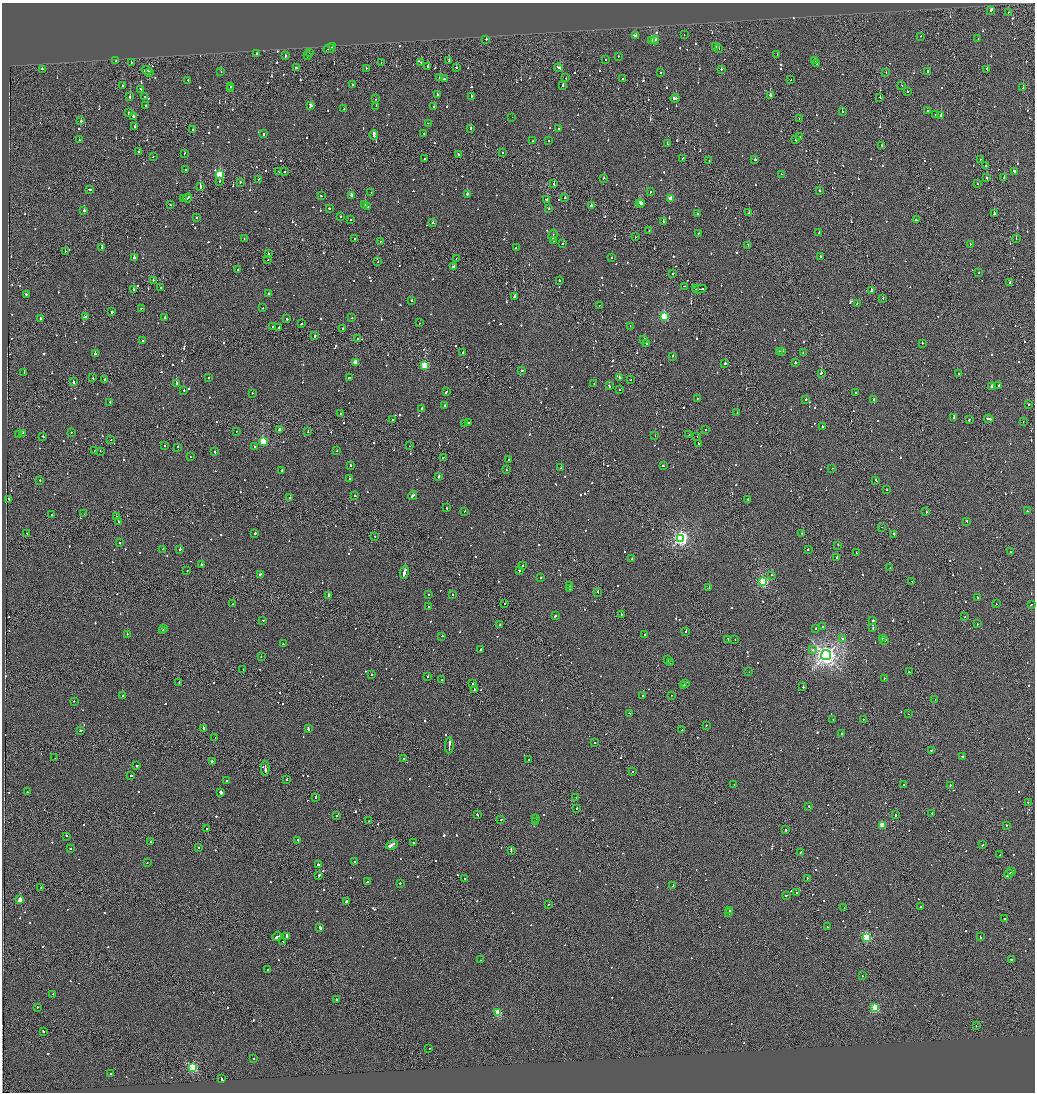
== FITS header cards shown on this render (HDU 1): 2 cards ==
NAXIS1  =                 2065
NAXIS2  =                 2180

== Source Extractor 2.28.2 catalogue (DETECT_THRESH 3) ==
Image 2065 x 2180 px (HDU 1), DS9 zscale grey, zoomed out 1/2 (1 PNG px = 2 x 2 image px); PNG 1037 x 1094 px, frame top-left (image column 1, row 2179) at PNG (2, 3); each listed source drawn as its Kron ellipse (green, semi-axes under 4 px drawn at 4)
Background -0.111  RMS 0.066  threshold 0.199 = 3 sigma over >= 5 px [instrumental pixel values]
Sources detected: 1264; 80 cannot appear on this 1/2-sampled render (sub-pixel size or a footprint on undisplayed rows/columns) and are neither listed nor drawn; of the other 1184, the 500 brightest by FLUX_AUTO listed and drawn (684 fainter detections omitted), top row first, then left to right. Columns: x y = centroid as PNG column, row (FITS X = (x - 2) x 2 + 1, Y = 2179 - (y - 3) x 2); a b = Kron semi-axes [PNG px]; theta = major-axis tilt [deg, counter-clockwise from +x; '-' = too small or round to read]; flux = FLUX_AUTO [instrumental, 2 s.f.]
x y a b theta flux
991 10 4 2 - 280
1009 12 2 1 - 100
635 35 3 2 - 690
684 35 2 1 - 91
921 36 2 2 - 94
486 39 2 2 - 160
978 39 2 2 - 160
652 40 3 2 - 360
655 40 4 2 - 380
332 47 3 2 - 220
716 47 3 1 - 100
329 49 6 1 23 420
719 49 2 1 - 170
309 52 2 2 - 85
256 53 2 2 - 110
777 54 2 2 - 94
285 56 2 2 - 210
307 56 2 2 - 91
618 56 2 1 - 440
605 59 2 2 - 100
449 60 2 2 - 170
815 60 2 2 - 210
116 61 3 2 - 180
131 62 2 1 - 110
421 62 2 2 - 120
381 63 2 1 - 150
817 64 2 2 - 130
428 66 2 2 - 110
456 67 2 2 - 130
296 68 2 2 - 150
367 68 2 1 - 94
558 68 4 2 - 310
42 69 2 2 - 250
721 69 2 2 - 200
987 69 2 2 - 680
147 70 5 2 - 600
221 72 2 2 - 98
886 72 2 2 - 130
927 72 3 2 - 180
150 73 3 1 - 360
660 73 3 2 - 160
439 78 2 2 - 170
566 78 2 1 - 140
444 79 2 2 - 160
623 79 2 2 - 100
188 80 2 2 - 160
791 80 2 2 - 190
352 84 2 2 - 150
123 85 2 2 - 160
563 85 2 2 - 320
902 85 2 2 - 100
230 86 2 2 - 330
231 88 3 2 - 360
1023 88 2 1 - 83
141 89 2 2 - 100
907 92 2 1 - 290
437 94 3 2 - 190
770 95 2 2 - 730
145 96 2 2 - 130
471 96 2 2 - 340
130 97 2 2 - 560
880 97 2 2 - 310
675 98 4 2 - 270
375 99 2 1 - 96
146 105 2 2 - 160
310 106 3 3 - 290
376 106 2 2 - 91
434 107 2 2 - 130
344 109 2 2 - 390
842 111 2 2 - 92
927 111 2 2 - 170
128 113 2 2 - 110
936 114 2 2 - 150
941 115 2 2 - 350
133 116 2 2 - 460
512 117 2 1 - 130
799 118 3 1 - 350
81 121 2 2 - 580
428 123 2 2 - 83
135 127 2 1 - 420
193 129 2 2 - 84
471 129 2 2 - 110
559 129 2 2 - 93
424 133 2 2 - 140
264 134 2 2 - 120
374 135 4 2 - 980
799 136 2 1 - 100
79 140 2 2 - 87
796 140 2 2 - 140
533 141 2 2 - 410
548 141 2 2 - 150
667 143 3 2 - 91
882 145 2 2 - 210
139 152 2 2 - 110
185 153 2 1 - 98
502 153 2 2 - 91
458 155 2 2 - 130
153 157 2 2 - 110
683 158 2 1 - 110
424 159 2 2 - 220
755 160 2 2 - 150
980 160 2 1 - 98
709 161 2 1 - 170
985 165 2 1 - 100
185 169 2 1 - 120
279 171 2 2 - 150
1014 171 3 2 - 180
285 172 2 2 - 84
781 174 2 2 - 180
220 175 3 3 - 890
1004 177 3 2 - 290
603 178 2 1 - 150
987 178 2 1 - 150
259 179 2 1 - 140
219 181 2 2 - 200
240 182 2 2 - 110
554 184 2 2 - 170
977 184 2 2 - 100
200 186 4 2 - 340
90 189 3 2 - 200
820 191 2 2 - 99
371 192 2 2 - 88
650 192 2 2 - 87
467 194 2 2 - 230
351 195 2 2 - 92
321 196 2 2 - 94
188 198 4 2 - 180
565 198 2 2 - 140
184 199 2 1 - 180
547 199 3 2 - 180
671 199 3 3 - 370
642 203 3 2 - 2100
640 204 4 1 - 2500
170 205 2 2 - 120
365 205 2 2 - 220
368 206 4 2 - 280
591 206 2 2 - 160
329 208 2 2 - 110
549 209 2 2 - 89
84 210 2 2 - 2000
749 213 2 2 - 94
697 214 2 2 - 220
994 214 2 1 - 640
196 217 2 2 - 120
341 217 2 2 - 120
351 219 2 2 - 100
916 220 2 2 - 120
663 221 2 1 - 600
433 223 2 2 - 110
649 231 2 1 - 170
698 233 2 2 - 110
819 233 4 2 - 350
553 235 5 2 - 500
635 237 2 1 - 86
355 238 2 2 - 150
244 239 2 1 - 200
1016 239 2 1 - 190
553 240 2 2 - 320
380 241 2 2 - 98
563 243 2 2 - 94
970 244 2 1 - 500
748 245 2 2 - 210
101 247 2 1 - 480
516 248 2 2 - 94
65 252 2 1 - 360
268 254 2 1 - 100
820 256 2 2 - 92
134 258 2 2 - 740
612 258 2 2 - 140
456 259 2 1 - 130
268 260 2 2 - 94
378 262 2 2 - 99
453 266 4 2 - 490
238 269 2 2 - 430
979 273 2 2 - 91
673 274 2 1 - 110
153 280 2 2 - 120
559 280 2 2 - 170
1010 283 3 2 - 1700
684 286 3 2 - 220
160 287 2 2 - 200
696 289 3 2 - 210
699 289 7 2 9 430
134 290 2 2 - 120
871 290 3 2 - 290
26 294 2 2 - 580
269 294 2 2 - 220
515 297 2 2 - 2900
883 298 2 1 - 240
412 301 2 2 - 210
857 304 2 2 - 110
599 306 2 1 - 82
141 308 2 2 - 88
262 308 2 2 - 150
112 312 2 2 - 240
86 317 4 2 - 250
165 317 2 2 - 160
664 317 3 3 - 1100
40 318 2 2 - 200
352 318 2 1 - 130
287 319 2 2 - 400
420 323 2 1 - 130
302 324 2 2 - 160
272 326 2 2 - 110
630 326 2 2 - 190
279 328 2 2 - 560
343 329 2 2 - 130
315 336 2 2 - 390
358 339 2 2 - 100
644 339 2 2 - 120
143 341 2 2 - 400
647 343 2 2 - 170
922 343 2 2 - 360
779 351 2 1 - 110
782 351 4 2 - 460
463 353 2 1 - 140
803 353 2 1 - 93
95 354 2 2 - 440
673 356 2 2 - 240
355 362 3 2 - 160
795 363 2 2 - 170
725 364 2 2 - 660
425 366 3 3 - 820
522 371 2 2 - 250
24 373 3 2 - 680
821 373 3 2 - 180
958 374 2 2 - 120
93 378 2 2 - 130
208 378 2 1 - 120
349 378 2 2 - 120
619 378 3 2 - 3100
104 379 2 2 - 97
631 380 2 2 - 98
73 382 2 2 - 520
176 383 2 2 - 590
594 384 2 2 - 200
609 386 3 2 - 110
998 386 2 1 - 180
992 387 2 2 - 210
184 390 2 1 - 110
619 390 2 1 - 85
446 392 4 2 - 320
252 393 2 2 - 130
856 393 2 2 - 89
698 398 2 2 - 240
806 399 2 2 - 670
874 399 2 2 - 130
110 402 2 2 - 110
1028 404 2 2 - 250
445 405 2 2 - 190
422 408 2 2 - 300
737 412 2 2 - 300
341 414 2 2 - 150
953 418 3 2 - 340
989 419 5 2 - 380
392 420 2 2 - 180
969 420 2 2 - 160
1023 421 2 1 - 100
468 422 2 2 - 85
465 424 2 2 - 140
822 426 2 2 - 150
706 429 2 2 - 89
280 430 3 2 - 150
236 431 2 1 - 87
71 432 2 2 - 290
308 432 2 1 - 83
23 433 2 2 - 190
18 435 2 2 - 120
689 435 2 1 - 88
655 436 2 1 - 180
697 436 2 2 - 300
43 437 2 2 - 140
111 440 2 2 - 110
263 441 3 3 - 980
698 444 2 2 - 170
164 446 2 1 - 140
409 446 2 1 - 87
178 447 2 1 - 150
254 447 2 2 - 110
94 451 2 1 - 220
100 451 2 1 - 140
336 451 2 2 - 100
215 452 2 2 - 200
190 457 2 2 - 110
443 457 2 2 - 100
509 459 2 2 - 91
350 465 2 2 - 250
663 466 2 2 - 130
561 468 2 2 - 88
832 468 2 2 - 99
282 470 2 2 - 450
506 470 2 2 - 110
439 477 2 2 - 330
349 479 2 2 - 120
40 480 2 2 - 90
876 480 3 2 - 240
887 490 2 2 - 160
355 495 2 2 - 190
413 495 4 2 - 690
290 498 2 1 - 220
9 499 3 2 - 120
748 499 2 1 - 320
446 508 2 2 - 110
464 511 2 2 - 110
1027 511 2 2 - 85
926 512 3 2 - 240
84 514 2 1 - 230
52 515 2 1 - 86
116 517 2 1 - 100
118 521 2 2 - 110
967 521 2 2 - 120
881 527 2 1 - 84
26 533 2 1 - 190
801 533 2 2 - 190
255 534 2 2 - 310
893 534 2 2 - 210
375 536 2 2 - 98
681 538 4 4 - 4000
120 543 2 2 - 130
838 545 2 2 - 140
163 549 2 2 - 110
180 549 2 2 - 220
808 549 2 2 - 170
1011 552 2 1 - 98
856 553 2 2 - 82
837 557 2 2 - 250
632 559 2 2 - 130
202 565 3 2 - 470
523 566 2 2 - 95
890 568 2 1 - 130
519 570 2 2 - 540
187 571 2 2 - 83
404 572 7 2 75 1600
260 574 2 1 - 150
771 575 2 1 - 87
541 578 2 2 - 230
912 581 2 2 - 92
763 582 3 3 - 1300
569 586 2 2 - 86
709 588 3 2 - 730
570 589 2 2 - 240
598 592 3 1 - 330
428 594 2 2 - 91
452 594 2 2 - 130
328 595 2 2 - 280
977 597 3 2 - 99
505 603 2 2 - 270
232 604 2 1 - 250
996 604 2 1 - 89
1031 605 3 2 - 130
428 607 2 2 - 290
621 615 2 1 - 380
555 616 2 2 - 220
965 617 2 1 - 89
263 620 2 2 - 140
873 620 2 2 - 230
978 624 2 2 - 170
500 625 3 2 - 120
823 626 2 2 - 800
816 628 2 2 - 130
873 628 2 2 - 97
164 629 3 2 - 150
163 631 2 2 - 150
686 632 2 2 - 200
127 634 2 1 - 170
645 635 2 2 - 230
442 636 2 2 - 110
843 638 2 2 - 180
882 638 2 2 - 370
728 639 2 2 - 130
735 640 2 2 - 88
885 640 3 2 - 980
283 644 2 1 - 97
481 649 2 2 - 230
813 650 2 2 - 110
826 655 5 5 - 9200
261 656 2 2 - 86
667 660 3 2 - 150
670 663 2 2 - 83
243 670 2 2 - 130
749 672 2 1 - 94
909 672 2 2 - 180
371 675 2 1 - 240
428 676 2 2 - 140
884 678 2 1 - 220
442 680 2 1 - 220
179 683 2 2 - 150
473 684 2 2 - 230
685 684 4 1 - 240
684 685 2 2 - 160
803 687 2 2 - 240
474 689 2 2 - 140
643 695 2 2 - 170
671 695 2 2 - 87
123 696 2 2 - 170
935 700 2 2 - 200
74 701 2 2 - 170
629 713 2 1 - 120
908 714 2 1 - 90
833 719 2 2 - 360
863 719 2 2 - 100
706 726 2 2 - 310
203 728 2 2 - 1100
308 729 3 2 - 260
80 730 3 2 - 480
682 730 2 1 - 120
841 733 2 2 - 320
215 738 2 2 - 120
594 742 2 2 - 150
449 746 8 2 88 490
931 750 2 2 - 110
963 757 3 2 - 170
55 758 2 1 - 100
403 758 2 2 - 100
528 759 2 2 - 90
212 761 3 2 - 130
137 766 2 2 - 610
265 768 7 1 -89 460
632 772 2 2 - 84
131 775 2 2 - 130
287 779 2 2 - 130
227 781 2 2 - 250
734 785 2 2 - 120
903 785 2 1 - 120
950 785 2 2 - 400
27 792 3 2 - 410
221 793 2 2 - 820
315 797 2 1 - 490
576 797 2 2 - 89
1028 802 2 2 - 160
809 806 2 2 - 140
577 808 2 1 - 330
932 813 2 2 - 200
477 815 3 2 - 180
896 815 2 1 - 150
337 816 2 2 - 200
536 819 3 2 - 240
501 820 2 2 - 290
368 821 2 1 - 91
536 821 2 1 - 320
882 825 3 3 - 330
1006 825 2 2 - 88
207 829 3 2 - 230
786 830 2 2 - 180
67 836 2 2 - 170
298 840 2 2 - 230
151 841 2 2 - 190
413 842 2 2 - 310
392 845 6 2 23 3900
983 845 2 2 - 190
198 847 2 2 - 210
70 848 2 2 - 250
511 851 2 2 - 130
801 852 2 2 - 190
1000 855 2 1 - 120
354 861 2 2 - 99
147 863 2 1 - 88
318 865 2 2 - 730
1011 871 3 2 - 230
1009 874 5 2 - 380
319 875 3 2 - 200
464 878 2 2 - 96
807 878 2 2 - 260
367 882 3 2 - 160
400 883 2 2 - 180
673 885 3 2 - 370
41 887 2 1 - 520
797 892 2 2 - 410
786 895 2 2 - 160
20 900 3 3 - 280
346 902 3 2 - 250
548 904 2 2 - 120
921 907 2 1 - 120
844 908 2 2 - 96
729 910 2 2 - 160
729 913 2 2 - 150
1004 919 2 1 - 480
827 927 2 1 - 230
320 928 2 2 - 680
277 937 5 2 - 470
286 937 4 2 - 320
867 937 3 3 - 1200
980 937 2 2 - 130
283 941 2 2 - 140
1011 959 2 2 - 450
480 960 2 2 - 160
268 970 2 2 - 88
862 976 2 2 - 330
53 994 2 2 - 110
336 999 2 2 - 320
37 1007 2 2 - 140
875 1008 3 3 - 870
498 1013 3 3 - 660
976 1025 2 1 - 170
43 1031 2 2 - 170
429 1049 2 2 - 160
253 1058 2 2 - 180
193 1067 3 3 - 1300
111 1073 2 2 - 170
221 1079 4 2 - 240
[684 fainter detections neither listed nor drawn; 80 sub-pixel or undisplayed-footprint detections neither listed nor drawn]